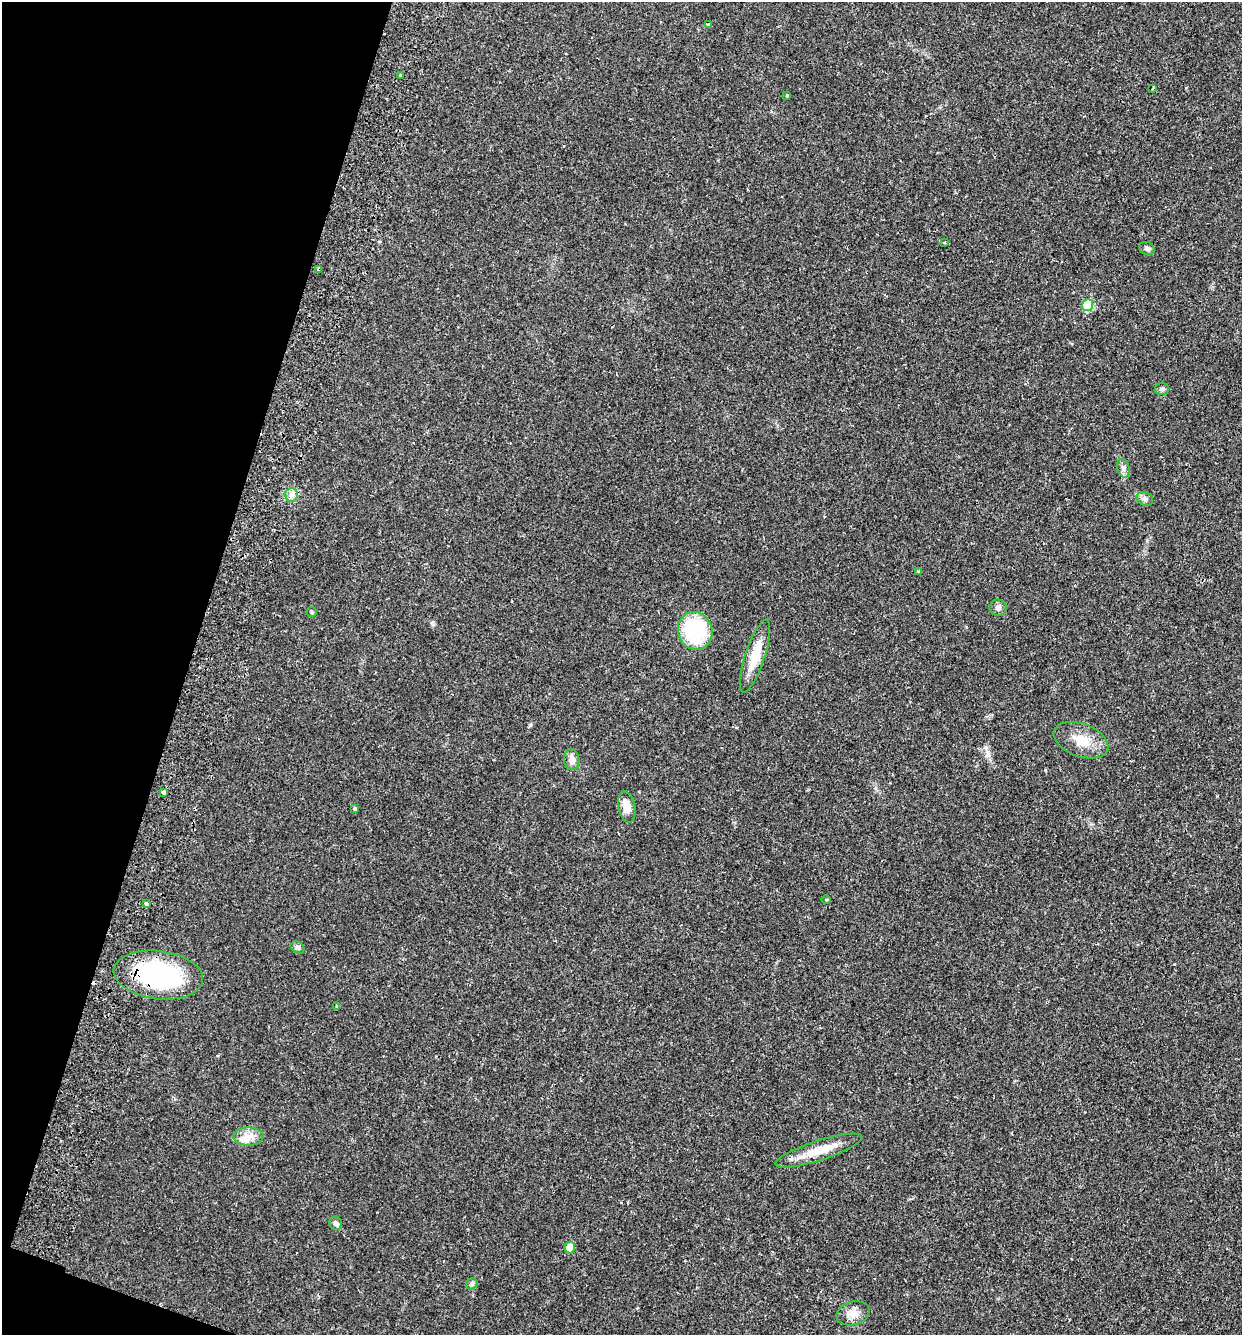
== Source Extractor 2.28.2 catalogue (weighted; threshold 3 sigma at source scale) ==
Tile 9 of 4 x 4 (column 1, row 3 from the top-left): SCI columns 189-1428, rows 1359-2691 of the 5462 x 5379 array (HDU 1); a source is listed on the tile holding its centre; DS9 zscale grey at full resolution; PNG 1244 x 1337 px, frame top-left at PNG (2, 2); each listed source drawn as its Kron ellipse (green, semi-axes under 4 px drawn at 4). Shown black and unused: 16% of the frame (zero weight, under 2 of 3 exposures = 3% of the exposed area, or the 3 px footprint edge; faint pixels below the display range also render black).
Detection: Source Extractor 2.28.2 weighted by HDU 2 'WHT'; one run over the whole footprint, this tile lists its part. Background 0.0469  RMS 0.0048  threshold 0.0215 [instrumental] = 3 sigma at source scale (4.5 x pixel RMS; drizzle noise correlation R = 1.50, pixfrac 1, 0.05/0.05 arcsec/px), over >= 5 px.
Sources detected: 34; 1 cosmic-ray / hot-pixel residue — neither listed nor drawn; the other 33 listed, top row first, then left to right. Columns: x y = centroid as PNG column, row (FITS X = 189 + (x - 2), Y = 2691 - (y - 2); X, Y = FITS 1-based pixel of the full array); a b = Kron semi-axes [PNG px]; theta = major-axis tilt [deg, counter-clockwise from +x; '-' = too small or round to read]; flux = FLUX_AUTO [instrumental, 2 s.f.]
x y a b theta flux
708 25 4 4 - 1.7
400 75 4 2 - 0.49
1153 88 3 2 - 0.48
787 95 3 3 - 0.72
945 242 4 3 - 0.5
1147 248 8 6 -22 1.2
319 269 3 3 - 1.6
1088 305 6 5 - 19
1162 389 7 6 - 0.98
1123 468 9 6 -74 1.6
291 495 7 6 - 1.8
1145 499 8 6 -23 1.5
918 571 3 2 - 0.77
998 608 8 8 - 1.9
312 612 5 4 - 0.59
695 631 19 17 -69 34
755 656 38 10 72 11
1081 740 28 16 -21 9.7
572 760 10 7 -86 3.2
164 792 3 3 - 4.6
627 807 16 8 -78 5
355 809 3 3 - 1.2
826 900 5 3 - 0.44
146 903 3 3 - 2.1
298 947 7 5 -35 1.1
158 975 45 24 -7 57
337 1006 4 3 - 0.52
249 1137 15 9 1 4.5
819 1151 45 10 18 11
336 1223 7 6 - 1.3
570 1247 6 5 - 6.5
472 1284 6 5 - 0.93
853 1313 17 11 17 4.2
Overlapping masked pixels (flux is a lower limit): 2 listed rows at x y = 319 269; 158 975
Unlisted compact peaks at least as high as the median listed source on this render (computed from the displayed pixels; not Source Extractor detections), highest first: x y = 530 725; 988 754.